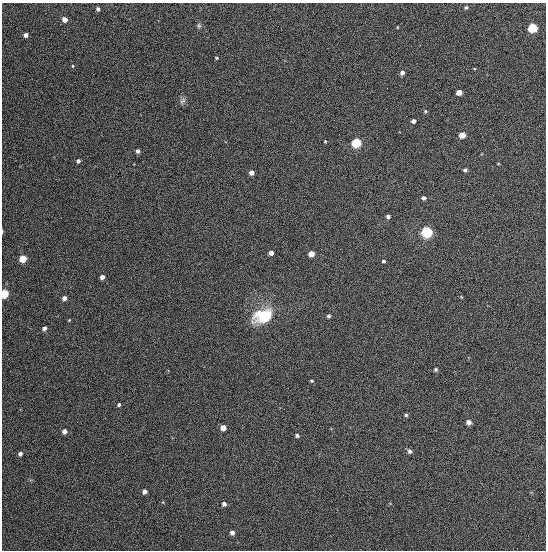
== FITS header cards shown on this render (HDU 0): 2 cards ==
NAXIS1  =                  544
NAXIS2  =                  548

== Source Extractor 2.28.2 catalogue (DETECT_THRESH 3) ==
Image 544 x 548 px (HDU 0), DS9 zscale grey, 1 PNG px = 1 image px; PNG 548 x 552 px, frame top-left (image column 1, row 548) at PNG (2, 3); no overlay
Background 1340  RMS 63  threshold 188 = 3 sigma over >= 5 px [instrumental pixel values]
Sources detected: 48; all 48 listed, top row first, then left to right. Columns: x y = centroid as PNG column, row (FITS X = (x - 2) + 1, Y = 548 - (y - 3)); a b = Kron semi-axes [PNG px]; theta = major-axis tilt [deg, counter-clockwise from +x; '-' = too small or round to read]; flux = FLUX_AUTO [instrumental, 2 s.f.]
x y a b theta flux
466 7 5 4 - 6900
98 9 4 3 - 10000
65 20 4 4 - 31000
199 26 7 5 -89 8400
532 28 6 5 - 270000
26 35 4 4 - 15000
216 58 3 3 - 5500
73 66 4 4 - 4300
402 73 5 4 - 14000
459 92 5 4 - 34000
183 101 10 6 44 12000
425 111 4 4 - 4600
413 121 4 4 - 15000
462 135 5 4 - 54000
325 141 3 3 - 3500
356 143 5 5 - 320000
138 151 4 4 - 14000
78 161 4 4 - 12000
465 170 4 4 - 9000
251 173 4 4 - 24000
423 198 5 4 - 11000
388 216 4 4 - 12000
2 231 5 2 - 4000
426 232 5 5 - 540000
271 253 4 4 - 22000
311 254 5 4 - 51000
23 259 5 4 - 110000
383 261 4 3 - 7200
102 277 4 4 - 20000
4 294 5 4 - 220000
64 298 4 4 - 17000
263 316 20 14 18 190000
328 316 4 4 - 7800
69 320 5 3 - 3400
44 328 5 4 - 14000
436 369 4 4 - 7100
311 381 3 3 - 5000
119 405 4 4 - 7800
406 415 5 4 - 6600
468 422 5 5 - 19000
223 428 5 4 - 35000
64 431 5 5 - 18000
297 435 4 4 - 8800
409 451 6 5 - 11000
20 454 5 5 - 12000
144 491 5 4 - 19000
224 504 5 4 - 13000
232 532 5 5 - 15000
At the frame edge (FLAGS 8, measured only in part): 2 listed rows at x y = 2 231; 4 294